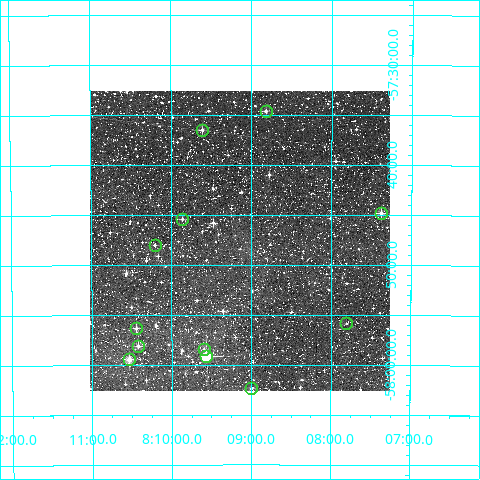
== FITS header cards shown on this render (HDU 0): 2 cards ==
NAXIS1  =                  300
NAXIS2  =                  300

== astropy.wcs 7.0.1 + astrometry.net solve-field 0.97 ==
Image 300 x 300 px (HDU 0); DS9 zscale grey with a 90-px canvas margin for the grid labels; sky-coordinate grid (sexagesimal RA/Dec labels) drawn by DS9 from the SOLVED WCS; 12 Tycho-2 reference stars matched to detected sources circled (green)
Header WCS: RA---TAN/DEC--TAN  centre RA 08:09:09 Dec -57:48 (122.29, -57.79 deg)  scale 6 arcsec/px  FOV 30.0' x 30.0'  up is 0 deg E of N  parity normal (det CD < 0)
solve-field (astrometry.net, Tycho-2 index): VERIFIED the header's WCS against the Tycho-2 star catalogue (verified at 2 index scales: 3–12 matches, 0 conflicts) and refined it, rather than solving blind
Solved WCS: RA---TAN-SIP/DEC--TAN-SIP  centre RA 08:09:09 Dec -57:48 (122.29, -57.79 deg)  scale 6 arcsec/px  FOV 30.0' x 30.0'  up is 0 deg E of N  parity normal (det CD < 0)
The solver's refit moves the header's centre by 1.3 arcsec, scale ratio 0.9993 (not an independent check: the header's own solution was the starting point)
Tycho-2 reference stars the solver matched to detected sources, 12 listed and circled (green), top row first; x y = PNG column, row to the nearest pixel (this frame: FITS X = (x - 91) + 1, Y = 300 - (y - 91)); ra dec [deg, ICRS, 3 dp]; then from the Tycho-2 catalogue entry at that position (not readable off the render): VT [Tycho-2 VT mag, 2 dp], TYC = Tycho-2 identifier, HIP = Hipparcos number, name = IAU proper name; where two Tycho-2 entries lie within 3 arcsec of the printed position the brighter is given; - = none
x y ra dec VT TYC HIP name
267 111 122.205 -57.577 10.11 8574-551-1 - -
203 130 122.403 -57.608 10.32 8574-1352-1 - -
382 213 121.845 -57.747 10.64 8574-629-1 - -
183 219 122.466 -57.757 11.12 8574-459-1 - -
156 245 122.552 -57.801 11.45 8574-1264-1 - -
347 323 121.951 -57.931 12.18 8574-957-1 - -
137 328 122.611 -57.939 11.03 8574-1334-1 - -
139 346 122.604 -57.968 10.92 8574-1121-1 - -
205 349 122.399 -57.975 11.46 8574-1098-1 - -
207 356 122.391 -57.986 8.89 8574-1130-1 - -
130 359 122.635 -57.991 9.98 8574-1138-1 - -
252 388 122.250 -58.040 11.00 8574-152-1 - -